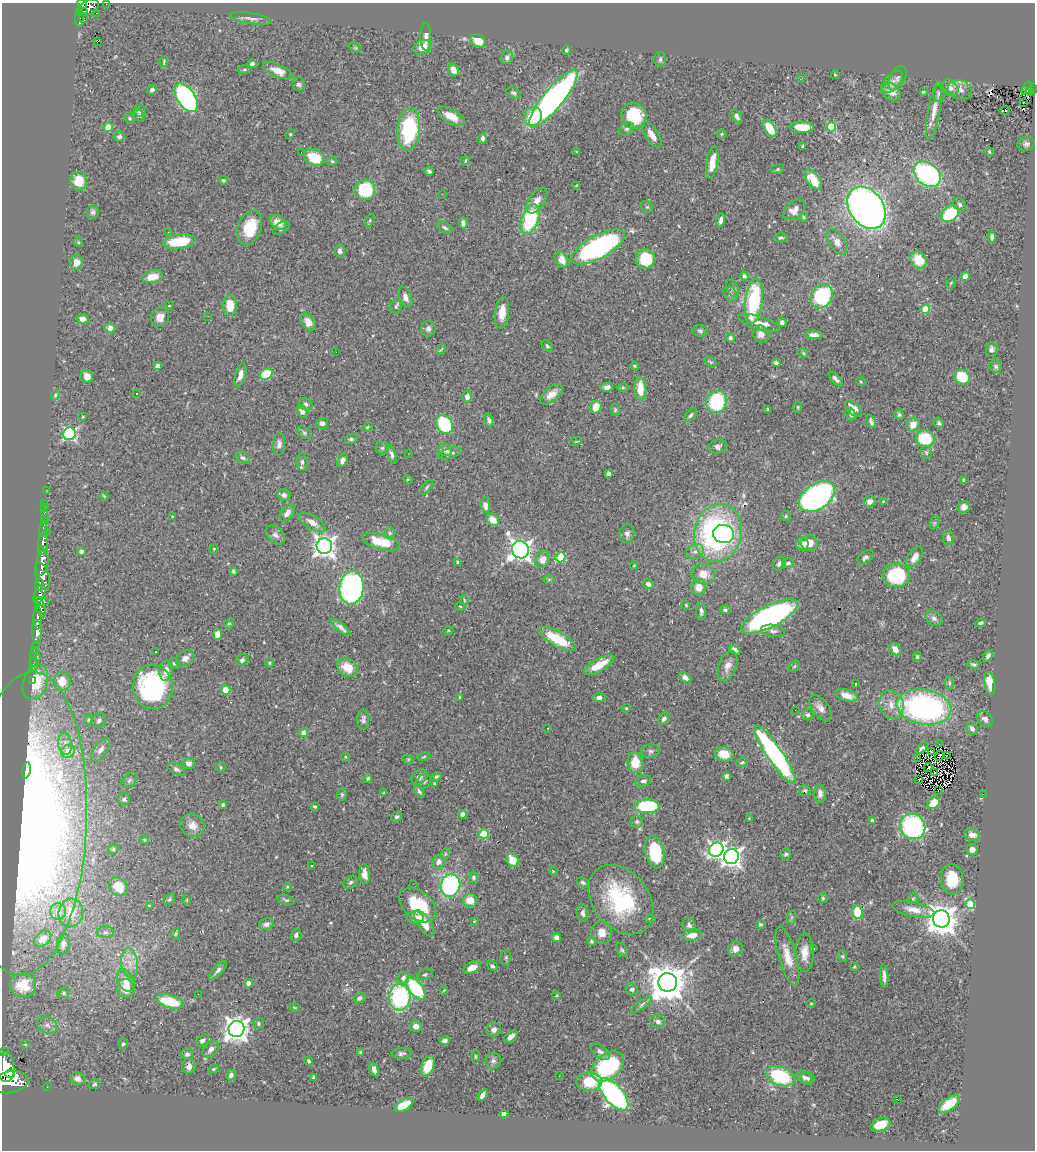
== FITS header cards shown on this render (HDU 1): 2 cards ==
NAXIS1  =                 1033
NAXIS2  =                 1148

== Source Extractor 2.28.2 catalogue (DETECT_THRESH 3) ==
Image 1033 x 1148 px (HDU 1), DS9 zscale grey, 1 PNG px = 1 image px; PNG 1037 x 1152 px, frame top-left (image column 1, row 1148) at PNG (2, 3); each listed source drawn as its Kron ellipse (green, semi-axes under 4 px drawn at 4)
Background 0.574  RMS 0.028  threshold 0.0842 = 3 sigma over >= 5 px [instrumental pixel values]
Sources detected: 515; of the 515, the 500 brightest by FLUX_AUTO listed and drawn (15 fainter detections omitted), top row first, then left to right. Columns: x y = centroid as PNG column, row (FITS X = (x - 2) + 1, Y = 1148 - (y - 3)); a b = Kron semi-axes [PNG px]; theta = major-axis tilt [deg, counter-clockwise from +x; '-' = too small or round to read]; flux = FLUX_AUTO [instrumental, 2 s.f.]
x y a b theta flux
82 4 5 4 - 230
106 4 2 2 - 4.7
88 7 11 7 27 410
84 11 4 2 - 51
80 13 4 2 - 92
96 13 2 2 - 4.9
79 18 9 3 90 100
84 18 3 2 - 3.8
251 18 21 5 -9 9.3
426 37 14 5 -89 9.6
478 41 8 6 -32 29
97 42 4 2 - 21
422 47 9 7 23 24
355 48 6 4 -29 2.3
566 50 5 4 - 2.9
507 57 7 5 64 7.1
660 59 7 6 - 4.5
164 61 5 4 - 2.4
252 64 4 4 - 5.8
244 69 6 3 8 2.7
453 70 7 5 -60 18
278 71 16 6 -23 18
835 75 4 3 - 2.1
802 78 3 2 - 2.9
897 78 13 7 61 8.3
892 82 14 7 46 11
298 84 7 6 - 5.9
950 88 9 7 -45 10
1027 88 7 3 62 8.9
1033 89 5 3 - 40
152 90 5 4 - 5.9
960 90 12 9 -21 14
1030 91 4 2 - 8.9
891 92 10 8 -41 18
923 92 3 3 - 2.7
513 93 7 5 -29 3.9
939 93 8 6 78 5.3
186 98 16 9 -56 450
553 99 36 10 51 730
1023 102 3 2 - 4.2
140 110 6 6 - 5.1
1005 110 5 3 - 32
934 111 29 6 80 22
139 115 6 5 - 6.9
451 116 15 7 -28 25
533 116 10 9 - 54
634 116 13 12 - 98
737 117 7 4 -63 6.9
129 118 5 4 - 3.4
108 127 5 4 - 26
802 127 12 5 -2 41
831 127 5 4 - 110
770 128 9 5 -58 45
409 129 21 11 84 160
627 129 8 6 33 5
290 134 5 4 - 2
721 134 5 4 - 2.1
652 135 15 6 -56 21
119 137 6 5 - 5.2
483 138 5 4 - 5.8
1026 144 9 7 17 6.2
802 146 4 3 - 2.6
301 152 3 2 - 1.6
577 152 4 4 - 1.7
989 152 5 4 - 2.2
314 157 10 8 -27 54
332 161 5 3 - 2.8
465 161 5 3 - 2
712 162 16 5 80 27
778 169 6 5 - 2.9
429 171 4 3 - 5
927 174 15 11 -38 300
223 180 4 4 - 3.2
813 180 12 6 -53 44
79 181 9 8 - 40
576 186 4 3 - 1.7
365 190 10 10 - 110
442 194 3 2 - 2.5
537 201 14 7 54 18
960 205 7 5 -47 4.6
647 207 6 5 - 3.1
866 208 23 17 -53 1100
794 210 12 8 39 16
93 212 7 6 - 5.4
950 213 10 7 40 120
804 217 5 3 - 1.9
530 219 15 8 70 140
370 220 7 4 60 2.6
721 220 7 4 78 7.8
278 222 9 6 -34 20
463 223 6 4 -85 5.8
250 228 18 12 70 66
282 228 9 5 31 6.3
445 228 8 5 -32 4.6
168 232 3 2 - 1.7
992 237 6 3 -85 4.6
781 238 6 3 4 2.9
78 242 5 3 - 1.8
179 242 16 7 7 82
837 242 14 7 -57 14
598 247 30 11 29 450
340 251 6 5 - 7.7
645 259 10 9 - 83
562 260 8 6 -63 21
919 260 9 7 -53 41
76 263 7 6 - 14
744 276 5 3 - 3.5
965 276 5 4 - 12
152 277 10 6 13 30
951 283 6 3 54 1.9
733 288 9 6 -67 4.9
730 294 8 6 -50 5.3
822 296 13 10 59 160
405 297 11 6 -69 12
754 301 23 8 83 160
230 305 10 7 -90 36
169 306 4 2 - 1.5
396 307 7 5 72 3.6
926 309 4 4 - 69
502 312 16 7 84 25
208 316 3 2 - 1.9
160 317 10 9 - 15
83 319 6 5 - 10
308 322 9 6 -52 17
782 322 5 4 - 6.5
759 323 22 6 -18 24
110 328 5 4 - 23
428 329 8 7 - 6.4
700 331 7 5 -3 4.3
761 334 9 7 -61 13
814 335 8 4 -2 9.2
730 338 4 4 - 4.7
547 346 6 4 -47 2.9
441 349 5 3 - 2.3
991 349 7 6 - 6.2
336 352 2 2 - 1.3
803 353 5 4 - 2.3
710 362 7 4 -34 2.7
776 363 4 3 - 3.5
158 366 4 4 - 15
634 366 4 3 - 2.2
996 366 6 6 - 4.3
266 374 7 5 32 59
240 375 12 5 74 13
87 376 6 6 - 16
962 377 8 7 - 76
836 379 9 3 -48 5.5
861 382 5 3 - 1.7
607 387 6 4 11 7.4
623 388 6 4 1 2.4
640 388 12 6 -87 36
136 393 3 3 - 5.7
552 394 13 7 40 16
55 395 5 3 - 2.6
467 396 6 5 - 9.3
716 402 11 10 - 140
306 404 7 5 -21 4.9
596 407 6 5 - 30
798 407 5 3 - 2.1
853 408 10 5 -44 18
768 409 4 3 - 3.6
615 410 6 4 -79 2.8
302 411 6 5 - 9.9
851 414 7 5 -73 4.7
690 415 8 4 47 4.1
899 415 5 4 - 3.2
83 417 4 3 - 1.8
489 420 7 4 -68 5.7
871 421 7 3 -67 5.3
322 423 6 5 - 6.1
939 423 6 5 - 3.7
444 424 10 8 -61 140
913 425 7 6 - 19
367 427 5 3 - 2.2
304 433 7 5 -40 3.4
69 434 6 6 - 330
351 439 6 5 - 4.2
925 439 9 8 - 100
576 441 6 3 19 1.7
279 444 11 6 84 7.9
718 447 9 7 13 7.3
382 448 6 6 - 4
445 450 7 6 - 11
926 452 6 6 - 3.9
450 453 11 5 18 6.9
391 454 10 4 -70 5.5
408 454 3 2 - 1.9
242 458 7 5 -34 4.2
342 460 7 4 64 6.9
302 462 9 5 88 6
608 473 4 4 - 9.1
408 479 4 4 - 2.2
964 480 4 3 - 2.9
427 487 8 4 52 3.3
46 491 2 2 - 6
284 495 6 6 - 8
104 496 4 2 - 1.8
817 497 20 13 34 490
883 501 4 4 - 1.6
870 502 6 5 - 7.8
45 503 2 2 - 7.9
485 505 7 5 -82 12
964 507 6 6 - 9
45 508 2 2 - 5.2
45 512 3 2 - 14
287 513 10 5 51 9.9
172 516 3 3 - 1.9
786 516 5 4 - 2.6
46 518 2 2 - 7.5
493 520 7 5 -42 18
45 522 3 3 - 120
312 522 15 7 -33 16
934 523 7 4 71 2.9
43 530 7 3 83 120
47 532 2 2 - 27
390 533 6 5 - 3.3
718 533 29 24 75 460
627 534 9 7 83 7.3
724 534 10 9 - 150
275 535 11 7 -42 8.6
948 538 7 5 -79 8.7
43 542 10 4 82 780
381 542 19 7 -15 60
809 543 8 8 - 20
802 544 6 6 - 15
324 546 8 7 - 1200
214 549 5 4 - 2.4
43 550 5 3 - 350
520 550 9 8 - 1300
81 551 4 4 - 6
695 552 9 7 23 8
560 557 5 5 - 100
865 557 9 5 36 5.7
915 557 12 6 58 16
543 559 9 6 70 15
42 562 13 6 81 1700
458 562 4 3 - 2.8
788 563 6 5 - 4.1
779 564 7 5 59 5.2
634 565 4 4 - 1.5
234 571 4 3 - 3.8
703 574 12 10 -12 22
896 575 14 12 -1 150
43 576 14 6 -74 890
549 579 6 4 1 2.4
39 584 7 3 86 260
648 584 5 4 - 7.6
699 587 8 7 - 20
351 588 16 12 84 640
40 594 9 5 67 480
464 600 5 3 - 1.6
41 601 8 3 -10 300
686 605 4 3 - 2.1
460 606 5 3 - 1.6
40 607 10 4 -73 280
725 610 5 4 - 3.4
701 611 9 5 -87 5.7
770 616 31 11 27 580
38 618 11 3 89 940
934 618 9 7 -34 7.3
980 623 5 3 - 4
229 624 6 4 65 2.6
341 628 12 4 -40 9.5
37 631 11 5 -88 930
448 631 5 3 - 1.7
773 631 12 6 -8 7.4
217 634 5 5 - 16
557 639 20 7 -29 75
36 646 3 2 - 18
895 649 6 5 - 14
735 650 6 4 -31 7.7
34 651 3 3 - 22
155 652 3 3 - 4
34 655 4 2 - 11
988 656 6 4 56 5.4
917 657 4 4 - 3.4
38 658 4 2 - 45
185 658 10 7 36 13
242 660 7 5 38 5
34 663 4 2 - 11
174 663 6 5 - 3.4
270 663 4 3 - 1.7
974 664 6 3 -11 3.4
599 665 17 6 29 38
727 666 16 9 69 15
794 666 6 5 - 3.1
347 667 11 8 -34 31
33 668 2 2 - 5.9
166 670 10 6 81 16
685 677 7 5 -37 7.8
32 680 3 3 - 12
62 681 10 8 87 30
35 682 18 12 70 69
949 683 7 4 -82 3
990 683 11 5 -80 31
855 684 3 2 - 1.6
153 687 22 20 -84 290
226 690 5 4 - 27
847 696 12 6 -17 20
460 697 4 2 - 1.6
599 697 6 4 7 7.2
891 704 14 12 -72 22
924 707 27 17 -10 480
626 708 4 4 - 2.2
820 708 15 8 -53 12
795 710 2 2 - 1.7
808 715 6 5 - 4.6
88 719 5 4 - 2.4
363 719 10 6 -90 6
664 719 7 5 50 5.7
985 719 9 6 -45 8.4
99 720 8 6 66 7.1
548 728 3 2 - 2.8
972 728 6 5 - 7.7
304 733 4 4 - 15
65 744 11 7 -83 9.9
939 744 2 2 - 3
922 748 7 3 46 3
101 750 13 6 55 11
68 751 7 6 - 31
651 751 9 6 10 5.3
932 752 3 2 - 3.2
724 754 9 7 -16 34
775 754 35 7 -56 430
939 756 5 2 - 1.4
947 756 4 2 - 2
345 757 5 4 - 2.3
424 757 7 3 10 2.4
918 758 3 2 - 2.4
408 759 6 3 -18 2.2
742 762 6 4 14 3
189 763 6 5 - 7.5
635 763 10 7 -83 43
221 767 5 4 - 2.2
928 768 4 2 - 2.9
176 769 9 5 -32 5.3
26 770 8 4 80 29
935 773 3 2 - 2.4
436 776 5 3 - 2.8
726 776 4 4 - 7
419 777 9 6 45 9.6
368 778 4 4 - 3.8
129 780 9 5 45 4.5
919 780 3 2 - 2.2
424 781 7 6 - 5.1
643 781 8 5 14 6.2
434 783 4 3 - 2
805 790 6 5 - 3.6
938 790 3 2 - 1.5
419 791 7 4 -57 4
384 793 3 3 - 2.4
342 794 6 5 - 3.1
820 794 9 5 90 10
983 794 2 2 - 32
124 799 6 6 - 4.9
934 803 7 5 45 43
223 805 4 3 - 3
315 806 4 3 - 2.8
647 806 12 7 0 120
463 814 4 4 - 23
397 817 6 4 31 4
749 818 4 3 - 1.5
637 821 6 6 - 4.2
872 821 4 3 - 3.9
27 824 152 60 87 1200
192 825 12 11 - 18
913 827 13 12 - 280
484 834 5 4 - 77
972 835 8 6 -12 14
144 840 4 4 - 2.2
113 849 5 4 - 2.6
716 850 7 6 - 540
972 850 5 5 - 11
655 852 16 9 -80 110
445 854 5 3 - 2.3
786 854 6 5 - 4.1
731 857 7 7 - 920
512 860 7 6 - 31
438 862 7 6 - 10
312 866 3 2 - 1.6
553 871 5 3 - 1.7
365 874 10 5 -85 17
473 877 6 5 - 4.2
952 879 15 11 -87 51
351 882 8 5 39 4
583 882 6 4 -32 3.5
413 884 2 2 - 16
450 885 11 9 73 260
118 887 10 8 -46 42
287 887 4 4 - 1.8
823 898 4 4 - 2.5
169 899 6 5 - 3.3
913 899 6 5 - 2.4
187 900 5 3 - 1.5
286 900 9 4 -18 3.7
470 900 7 6 - 27
621 900 38 28 -51 180
970 904 5 4 - 82
418 905 21 14 -40 85
149 906 4 3 - 1.9
913 910 21 7 -12 21
58 911 8 8 - 13
857 912 7 5 -78 55
71 913 14 12 82 30
583 913 9 5 -83 6.7
792 917 7 4 71 3.6
415 918 8 6 -8 15
650 919 5 3 - 2.5
941 919 8 8 - 3300
474 921 2 2 - 1.4
424 923 15 6 -56 28
266 924 7 5 20 8.2
760 924 5 4 - 2.9
689 925 7 6 - 6.1
105 932 8 6 2 5.6
602 933 11 10 - 16
175 934 6 4 72 2.7
296 935 6 5 - 5.9
692 935 9 6 10 18
556 938 4 4 - 9.5
43 939 10 6 40 14
592 941 4 3 - 3.9
63 944 10 6 80 8.1
735 949 7 7 - 13
813 949 3 3 - 2.1
622 950 7 4 -61 3.2
805 953 19 9 89 24
787 956 30 9 -74 32
842 956 6 4 -70 2.3
506 957 7 5 89 3.3
130 963 15 8 -82 21
492 966 6 4 -38 4.5
854 966 4 2 - 1.7
472 967 9 5 24 17
218 970 12 4 47 6.2
425 974 8 5 17 3.8
884 976 11 3 -87 9.8
403 978 6 6 - 9.2
126 980 12 8 -64 18
668 982 9 9 - 5500
248 983 4 4 - 21
23 985 13 11 -9 37
126 988 9 8 - 26
416 988 13 7 -53 150
632 989 6 5 - 5.9
444 990 4 3 - 1.8
64 993 6 5 - 3.3
198 994 2 2 - 15
556 996 4 2 - 1.4
400 997 13 11 89 200
359 998 6 5 - 6.2
170 1001 14 6 -16 70
811 1003 5 3 - 1.7
642 1004 13 4 38 5.1
294 1008 5 3 - 1.9
658 1022 7 6 - 6.9
258 1024 5 5 - 3.3
47 1025 10 8 -28 10
416 1026 6 5 - 10
236 1029 8 8 - 1800
494 1030 7 6 - 9.9
511 1037 8 4 38 13
202 1040 7 5 41 6
445 1040 5 4 - 10
25 1044 5 4 - 2
123 1044 5 5 - 3.5
211 1049 10 6 47 8
4 1052 3 2 - 45
360 1052 4 4 - 2.5
600 1052 11 6 -34 8.5
187 1054 6 6 - 6
401 1054 10 5 2 5.2
475 1057 7 3 -90 2.2
309 1061 4 3 - 3.3
493 1061 8 8 - 6.7
189 1066 8 6 -89 8.9
428 1066 11 6 69 39
608 1066 18 12 39 190
5 1067 15 9 -83 2400
213 1069 5 3 - 2.3
374 1069 7 4 -76 9.5
10 1074 5 4 - 550
231 1075 5 4 - 7.5
559 1076 2 2 - 2.3
780 1076 15 9 -22 110
804 1077 8 6 -35 5.4
313 1078 4 3 - 2.6
808 1078 7 6 - 5.3
78 1079 7 6 - 12
10 1082 18 11 10 3100
589 1082 13 9 2 51
95 1084 6 4 17 3.4
47 1087 2 2 - 7.4
614 1094 19 9 -49 480
483 1095 6 4 60 11
898 1100 3 2 - 20
949 1104 12 6 36 40
404 1105 10 5 27 41
504 1114 4 4 - 8.6
880 1125 10 6 20 29
At the frame edge (FLAGS 8, measured only in part): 4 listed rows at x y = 82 4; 106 4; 1033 89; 10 1082
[15 fainter detections neither listed nor drawn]